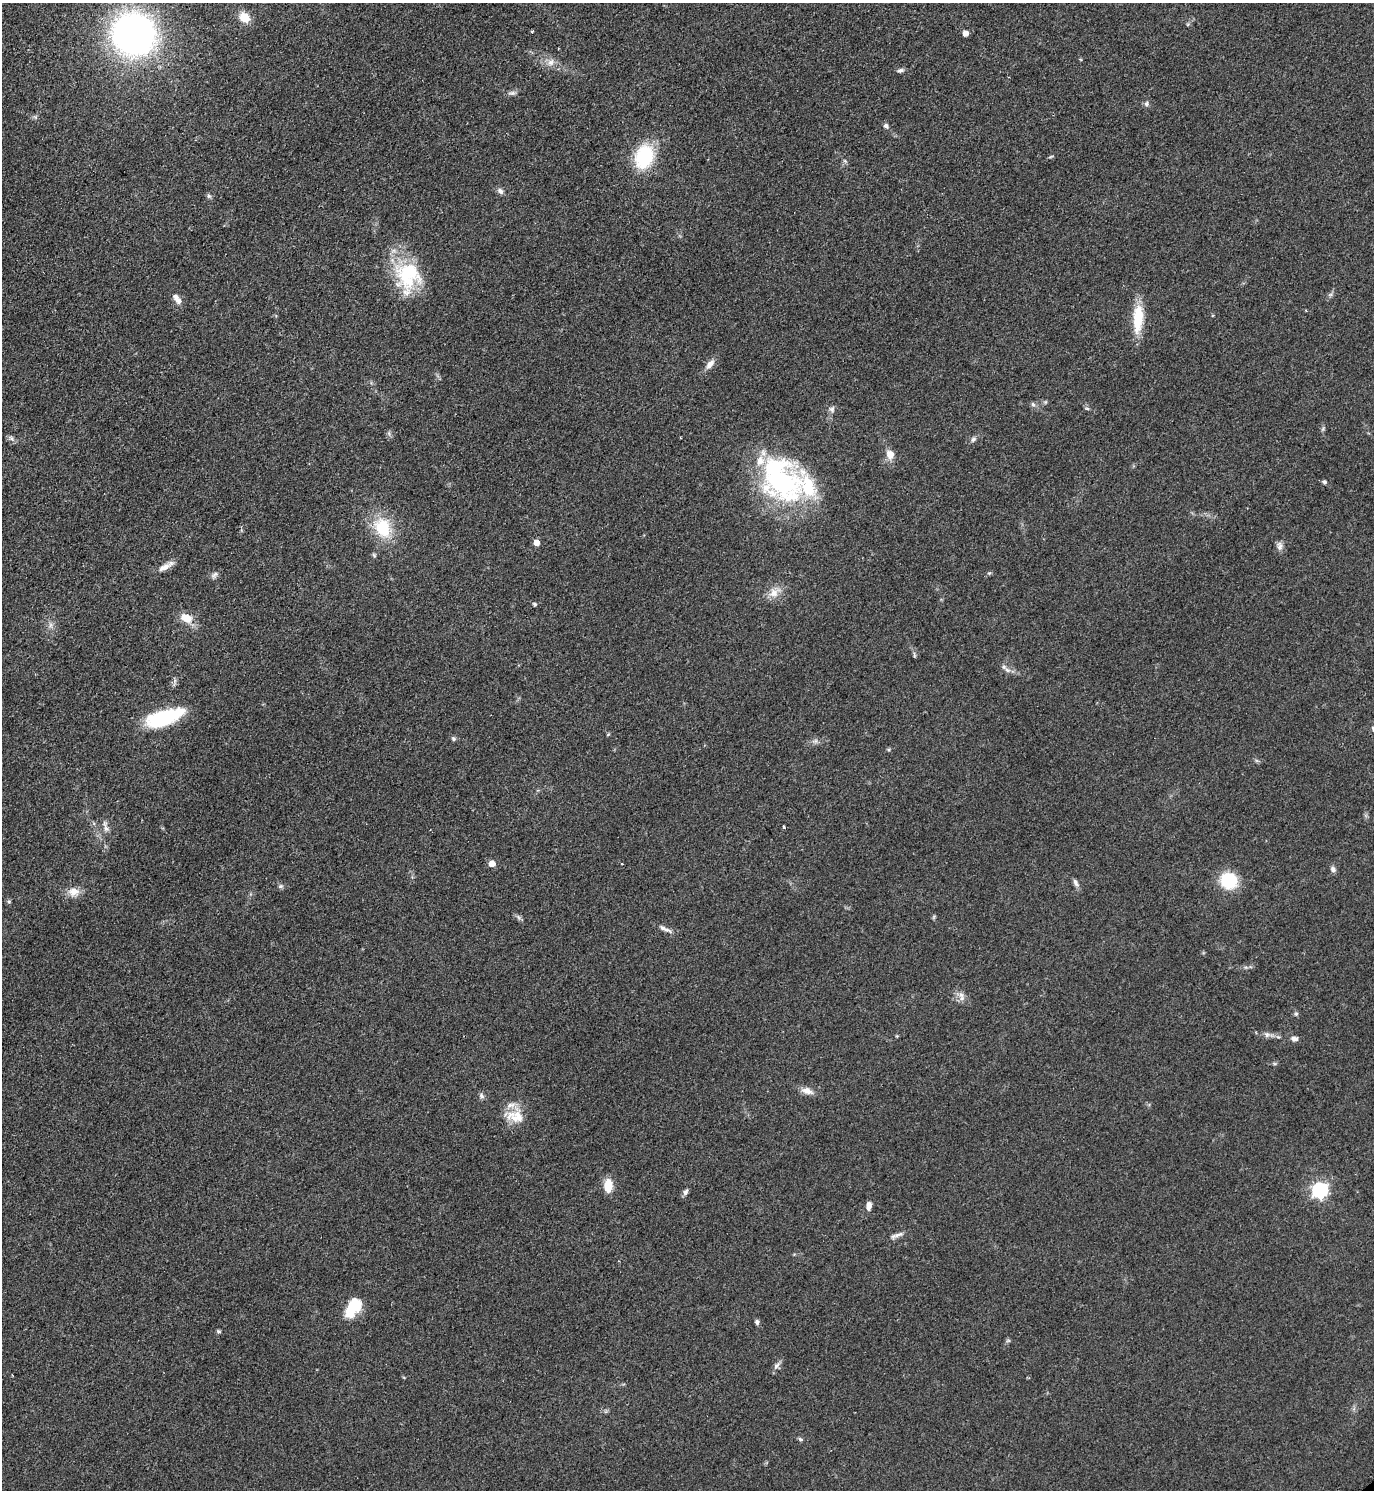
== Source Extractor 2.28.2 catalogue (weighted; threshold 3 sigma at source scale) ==
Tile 11 of 4 x 4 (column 3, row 3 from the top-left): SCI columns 3059-4430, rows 1495-2982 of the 5971 x 5974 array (HDU 1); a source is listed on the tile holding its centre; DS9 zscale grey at full resolution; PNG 1376 x 1492 px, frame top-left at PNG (2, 3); no overlay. Shown black and unused: <1% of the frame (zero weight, under 2 of 3 exposures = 1% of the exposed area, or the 3 px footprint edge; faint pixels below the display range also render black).
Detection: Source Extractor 2.28.2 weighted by HDU 2 'WHT'; one run over the whole footprint, this tile lists its part. Background 0.0784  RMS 0.0076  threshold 0.0344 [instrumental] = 3 sigma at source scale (4.5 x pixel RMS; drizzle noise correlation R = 1.50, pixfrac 1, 0.05/0.05 arcsec/px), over >= 5 px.
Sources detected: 74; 1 cosmic-ray / hot-pixel residue — not listed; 4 inside a brighter listed object's ellipse — not listed separately; the other 69 listed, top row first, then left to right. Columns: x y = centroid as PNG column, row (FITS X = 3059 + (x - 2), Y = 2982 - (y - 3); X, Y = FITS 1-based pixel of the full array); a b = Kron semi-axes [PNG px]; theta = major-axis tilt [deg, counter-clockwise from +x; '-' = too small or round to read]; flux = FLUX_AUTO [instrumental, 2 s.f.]
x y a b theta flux
244 17 13 10 -39 11
532 32 4 3 - 0.84
965 33 5 4 - 7.1
134 34 29 28 - 400
551 62 11 8 51 4.5
901 70 9 5 13 1.9
512 93 11 5 -2 2.2
1146 104 7 6 - 1.8
886 126 7 5 -49 2
644 157 22 17 70 50
1051 157 8 2 21 0.92
500 191 8 6 -47 2.7
209 196 6 5 - 1.4
408 276 39 32 88 51
177 299 15 6 -52 4.8
1138 318 34 11 86 25
710 364 14 7 50 5
1033 404 7 5 -66 1.7
1087 408 6 4 -2 1
832 409 8 6 -34 2.3
12 439 7 4 -19 1.7
973 439 8 6 46 2.1
890 454 9 7 -74 7.9
782 480 59 40 -54 140
1324 482 4 4 - 1.8
383 528 27 20 -65 31
536 543 5 4 - 7.5
1279 546 13 7 -86 3.4
166 566 23 7 29 6.1
989 573 5 4 - 1
215 575 12 6 42 2.4
773 593 14 12 17 7.9
535 604 5 5 - 1.3
186 618 13 9 -25 11
50 625 7 5 89 2.2
914 655 9 3 -78 1.3
1007 670 9 6 -27 3
164 718 39 15 19 60
454 739 6 5 - 1.4
816 741 7 4 90 1.7
783 827 3 3 - 1.3
106 829 9 7 -40 3.2
492 864 5 5 - 9.2
1333 869 7 6 - 2.7
1229 881 15 14 - 35
1076 883 11 5 -64 2.8
281 886 7 5 1 1.5
74 892 15 11 -4 7.7
9 901 6 4 18 0.94
518 917 7 4 -70 1.5
662 928 10 6 -16 3
961 995 8 7 - 3.5
1296 1014 5 5 - 1.3
1267 1035 8 7 - 2.5
1294 1039 8 6 -2 3.2
807 1091 16 8 -18 5.7
482 1096 9 5 -71 1.9
519 1118 31 13 -47 14
608 1186 14 9 89 12
1320 1190 7 6 - 190
685 1192 8 6 66 2.2
869 1206 11 6 83 3.9
897 1235 21 5 19 3.5
354 1305 19 14 50 22
757 1322 7 5 -84 1.7
218 1331 5 5 - 1.2
1008 1341 6 4 19 1.1
776 1366 11 6 57 3.2
800 1439 7 4 -45 1.2